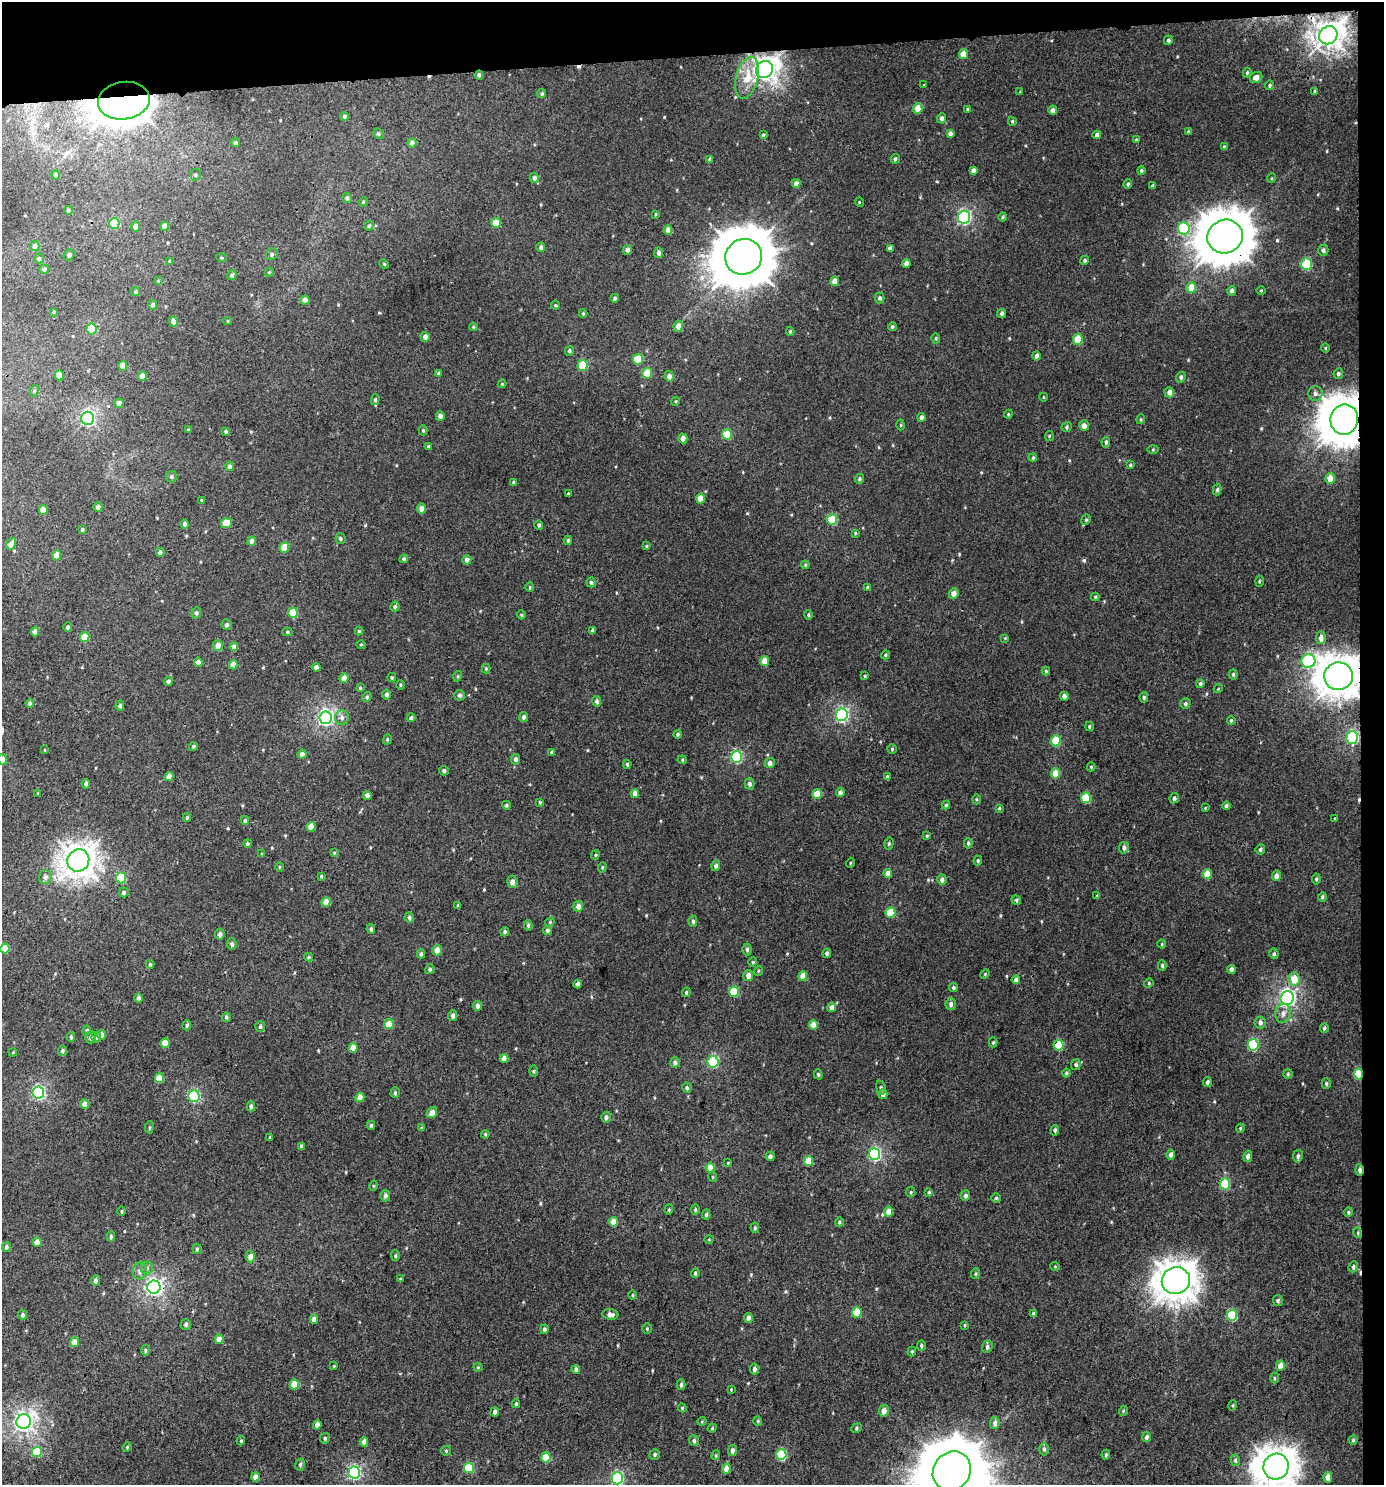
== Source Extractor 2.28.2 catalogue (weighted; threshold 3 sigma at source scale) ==
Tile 3 of 3 x 3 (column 3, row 1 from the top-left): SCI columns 2772-4153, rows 2971-4453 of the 4199 x 4457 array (HDU 1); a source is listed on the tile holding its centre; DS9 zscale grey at full resolution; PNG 1386 x 1487 px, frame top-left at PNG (2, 2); each listed source drawn as its Kron ellipse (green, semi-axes under 4 px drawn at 4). Shown black and unused: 5% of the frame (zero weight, under 3 of 4 exposures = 1% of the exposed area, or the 3 px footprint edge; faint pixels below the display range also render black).
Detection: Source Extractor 2.28.2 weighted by HDU 2 'WHT'; one run over the whole footprint, this tile lists its part. Background 0.0069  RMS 0.0042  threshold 0.0189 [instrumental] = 3 sigma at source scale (4.5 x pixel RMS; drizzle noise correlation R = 1.50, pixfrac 1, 0.0396/0.0396 arcsec/px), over >= 5 px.
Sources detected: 507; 1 inside a brighter object's white glare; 5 cosmic-ray / hot-pixel residue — neither listed nor drawn; of the other 501, all 500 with FLUX_AUTO >= 0.272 (the completeness limit of this list) listed and drawn (1 fainter detections not listed), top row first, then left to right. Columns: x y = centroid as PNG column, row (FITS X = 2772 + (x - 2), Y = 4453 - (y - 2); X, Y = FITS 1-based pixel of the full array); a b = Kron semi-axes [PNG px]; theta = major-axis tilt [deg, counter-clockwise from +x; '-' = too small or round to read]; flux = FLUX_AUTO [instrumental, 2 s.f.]
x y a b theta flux
1328 35 9 8 - 330
1168 40 4 4 - 0.83
963 54 5 4 - 4.3
764 69 9 8 - 270
1247 73 5 4 - 0.66
479 75 4 4 - 0.98
1256 77 6 5 - 2.7
747 78 21 11 76 7.9
924 85 3 2 - 0.27
1270 85 5 4 - 0.6
1315 91 3 3 - 0.43
1020 92 3 3 - 0.31
542 94 4 4 - 0.69
124 101 26 18 9 1200
918 108 5 4 - 4.6
967 109 4 3 - 0.39
1053 110 4 4 - 2.1
344 116 4 4 - 1
942 118 5 4 - 1.2
1012 121 4 3 - 0.54
1188 131 4 4 - 0.37
378 134 5 4 - 0.7
950 134 4 4 - 1.5
763 135 4 3 - 0.74
1097 135 4 4 - 1.6
1136 140 4 3 - 0.48
236 143 4 4 - 0.94
412 143 4 4 - 2.1
1224 146 4 3 - 0.37
710 159 4 3 - 0.93
895 159 5 4 - 0.9
973 170 4 4 - 1.6
1141 171 4 4 - 0.7
55 175 4 4 - 0.9
195 175 6 5 - 0.83
534 178 5 4 - 1.4
1272 178 5 3 - 0.37
796 183 4 4 - 2
1128 184 5 4 - 0.8
1152 186 4 3 - 0.66
347 198 5 4 - 1.1
363 202 5 3 - 0.44
859 202 5 3 - 0.32
68 210 4 4 - 0.78
656 214 4 3 - 0.37
964 217 6 6 - 68
1003 217 4 4 - 0.49
114 223 5 5 - 17
496 223 5 4 - 5.9
136 226 5 4 - 1.6
165 226 4 4 - 3.3
369 226 5 4 - 0.74
1184 228 6 5 - 25
668 230 5 4 - 2.8
1225 237 18 16 22 1700
35 246 5 4 - 1.5
541 247 5 4 - 1.2
890 248 4 4 - 1.3
627 250 5 4 - 1.7
1323 250 5 5 - 1.1
659 253 5 4 - 1.3
272 254 6 5 - 0.92
69 255 6 5 - 1.1
744 257 19 17 30 2400
221 258 5 3 - 0.41
39 259 5 4 - 0.98
1085 260 5 4 - 0.67
170 261 4 4 - 0.45
906 263 4 4 - 2.4
384 264 5 4 - 0.51
1306 264 6 5 - 20
44 269 5 4 - 0.89
269 272 4 4 - 0.47
232 275 5 4 - 0.88
158 281 4 4 - 0.39
835 281 5 4 - 3.8
1191 288 5 5 - 5.7
1261 290 4 3 - 0.32
1232 291 5 4 - 1.1
136 292 4 4 - 0.74
615 298 4 4 - 0.83
880 298 5 5 - 1
305 300 4 4 - 2.2
152 305 5 4 - 0.89
555 305 4 4 - 0.46
53 312 3 3 - 0.43
583 313 4 3 - 0.48
1001 313 4 4 - 0.89
228 321 4 3 - 0.37
173 322 5 4 - 2
678 326 5 4 - 2.7
473 327 4 3 - 0.51
892 327 4 4 - 0.72
92 329 5 5 - 16
790 331 4 3 - 0.53
425 337 5 4 - 1.9
936 338 5 4 - 0.5
1078 339 5 4 - 9.8
1325 348 5 3 - 0.39
569 351 5 4 - 0.71
1036 356 4 4 - 1.4
638 359 5 5 - 8
582 365 5 5 - 16
123 366 5 4 - 4.4
439 373 4 3 - 0.54
647 373 5 4 - 9.7
1338 374 5 5 - 1
59 375 5 4 - 6.8
142 376 4 4 - 3.8
669 376 5 4 - 1.6
1181 377 5 4 - 0.86
502 384 4 4 - 0.42
34 391 6 4 73 0.46
1169 392 5 5 - 2.1
1315 394 7 7 - 1.4
1043 397 4 3 - 0.31
375 400 5 4 - 0.68
676 401 4 3 - 0.38
119 403 4 4 - 1.6
1008 414 4 4 - 0.43
440 416 4 4 - 1.7
921 417 4 3 - 1.5
87 418 6 6 - 89
1141 419 5 3 - 0.42
1344 419 15 14 - 1100
901 425 5 3 - 0.43
1084 426 5 4 - 2.2
1067 427 5 4 - 0.66
188 430 4 4 - 0.41
423 430 5 4 - 0.53
226 431 4 4 - 0.77
727 434 5 5 - 10
1049 436 5 4 - 0.45
683 438 5 4 - 3.1
1106 442 5 4 - 0.8
428 446 3 3 - 0.47
1153 450 5 4 - 0.44
1033 458 4 3 - 0.59
1130 465 4 3 - 0.47
229 466 5 4 - 1.2
171 477 6 5 - 0.93
1330 478 5 5 - 3.8
859 479 5 4 - 0.57
514 482 4 4 - 0.93
1217 490 6 4 73 0.69
568 494 3 3 - 0.36
700 498 5 4 - 4.5
202 500 3 2 - 0.32
98 507 4 4 - 1.2
422 509 5 4 - 2.6
43 510 5 4 - 4.3
832 520 5 5 - 16
1086 520 5 4 - 0.61
226 523 5 5 - 6.8
185 524 4 4 - 1.1
539 525 4 4 - 0.78
82 530 4 3 - 0.63
855 533 3 3 - 0.41
340 539 5 5 - 0.76
568 540 4 4 - 0.73
252 541 4 4 - 1.9
11 544 6 4 63 3.5
646 546 4 4 - 0.46
284 548 5 4 - 9.1
160 552 4 4 - 1.5
57 555 5 4 - 5.6
404 559 4 4 - 0.69
467 560 4 4 - 2.3
805 565 4 4 - 0.49
1259 581 5 3 - 0.44
591 582 5 5 - 0.99
530 587 5 3 - 0.43
867 587 4 3 - 0.42
954 594 5 5 - 2.7
1095 597 4 4 - 0.49
395 606 5 4 - 0.86
196 613 5 5 - 0.88
293 613 5 5 - 12
521 615 4 4 - 0.52
808 615 4 4 - 0.57
227 625 5 5 - 0.81
68 627 5 4 - 0.88
359 631 4 4 - 0.51
593 631 4 3 - 1.4
35 632 4 4 - 2.9
287 632 5 4 - 0.71
85 637 5 4 - 6.9
1005 638 4 4 - 0.35
1321 638 6 5 - 2
361 644 5 3 - 0.41
218 646 5 5 - 3.3
234 647 4 4 - 1.8
885 655 5 3 - 0.57
765 661 5 4 - 5.9
1308 661 7 6 - 49
198 662 4 4 - 1.7
233 665 4 4 - 3.5
316 667 4 4 - 1.4
486 668 5 4 - 0.51
1046 671 4 4 - 0.55
1233 674 5 4 - 0.66
458 676 5 3 - 0.43
865 676 4 3 - 0.45
1339 676 14 14 - 710
344 678 5 4 - 3.2
392 678 4 3 - 0.5
168 681 4 4 - 1.1
1200 684 4 4 - 0.79
400 685 5 3 - 0.45
360 688 4 4 - 0.56
1218 689 4 3 - 0.32
387 695 5 4 - 1.3
459 695 5 5 - 0.98
1064 696 4 4 - 1.6
367 697 5 4 - 0.67
1144 697 5 4 - 0.72
597 701 5 4 - 0.99
30 703 4 4 - 0.99
1185 704 5 5 - 0.8
120 706 5 4 - 0.88
842 715 6 6 - 67
523 717 5 4 - 1.1
326 718 6 6 - 95
342 718 7 7 - 1.5
411 718 4 4 - 0.71
1231 720 4 3 - 0.5
1089 727 4 3 - 0.51
677 734 4 4 - 0.57
1352 737 6 5 - 47
387 739 5 4 - 0.48
1056 741 5 5 - 14
194 746 4 4 - 0.65
892 749 4 4 - 0.45
45 750 4 2 - 0.34
552 752 4 4 - 0.78
302 754 4 4 - 1.9
736 757 6 5 - 39
2 759 5 4 - 1.9
516 759 5 4 - 1.2
682 760 5 4 - 0.53
770 763 5 5 - 1.9
627 764 4 3 - 0.62
1091 767 4 4 - 0.56
444 771 5 4 - 0.79
1055 773 5 4 - 5.9
169 777 4 4 - 3.2
887 777 4 3 - 0.74
86 784 4 4 - 1.1
750 784 5 5 - 1
38 793 3 2 - 0.32
635 793 4 4 - 2.3
840 793 4 4 - 1.8
817 794 5 4 - 5.6
367 795 4 4 - 1.7
1086 798 5 5 - 12
1174 798 5 4 - 1.3
977 799 5 3 - 0.42
540 802 4 3 - 0.47
506 805 4 4 - 0.69
946 805 4 4 - 0.65
1226 806 4 4 - 0.85
999 808 4 3 - 0.47
1205 808 4 3 - 0.37
187 817 4 4 - 0.41
1335 819 4 3 - 0.51
245 821 4 4 - 0.82
311 827 5 4 - 4.7
927 836 4 4 - 0.42
247 843 4 4 - 0.64
889 843 6 4 76 0.67
968 843 5 4 - 0.68
1124 848 6 5 - 1.3
1260 849 5 4 - 0.74
334 853 4 3 - 0.41
262 854 3 3 - 0.36
595 855 4 4 - 0.48
78 860 11 10 - 400
978 861 5 4 - 0.56
850 863 5 3 - 0.39
716 866 5 4 - 0.97
279 867 5 3 - 0.38
602 867 5 4 - 0.58
888 873 4 4 - 3.3
1207 874 5 4 - 5.9
321 876 4 3 - 0.51
1276 876 5 4 - 2
45 877 7 6 - 1.5
121 878 5 5 - 18
1316 879 5 4 - 0.66
942 880 5 4 - 1.5
512 882 6 5 - 2.3
124 892 5 4 - 0.91
1097 896 4 4 - 0.52
1322 897 5 4 - 0.75
1016 900 5 4 - 0.64
326 902 5 4 - 4.4
458 906 4 3 - 0.77
578 906 5 5 - 2.5
890 913 5 5 - 12
409 917 5 4 - 0.9
693 921 5 4 - 0.94
550 922 5 4 - 0.49
528 925 5 4 - 0.77
371 929 5 4 - 0.79
547 930 4 4 - 0.94
505 932 4 4 - 0.83
220 934 5 4 - 1.5
232 944 5 5 - 1
1162 944 4 4 - 0.42
5 948 5 4 - 7.3
747 949 6 4 90 0.85
437 950 5 5 - 2.9
827 953 5 4 - 0.91
421 954 4 4 - 0.93
1274 954 5 4 - 0.78
309 957 4 4 - 0.5
753 962 4 4 - 0.48
150 964 4 3 - 0.65
1162 965 5 4 - 0.78
430 969 5 4 - 0.78
1231 969 4 4 - 1.9
758 971 5 3 - 0.44
985 974 5 4 - 0.45
748 975 5 5 - 2.2
803 976 5 4 - 4.8
1294 979 6 5 - 6.3
1016 980 4 4 - 1.6
1149 983 5 4 - 0.42
577 984 4 3 - 1.3
953 988 4 4 - 0.66
686 992 4 3 - 0.56
734 992 5 5 - 14
138 998 4 4 - 1.1
1287 998 7 6 - 110
951 1004 6 5 - 1.3
477 1006 5 4 - 1.4
832 1007 5 4 - 2.1
1283 1013 10 7 78 2
453 1016 5 4 - 1.3
226 1017 5 4 - 0.77
1260 1022 6 5 - 1.4
389 1024 5 5 - 4.3
187 1025 5 4 - 0.73
813 1025 4 4 - 5.5
260 1026 5 5 - 0.86
1324 1028 5 4 - 0.67
87 1030 5 4 - 0.67
101 1035 4 4 - 2.3
71 1037 5 4 - 0.62
91 1037 6 5 - 1.2
96 1037 5 4 - 0.69
993 1042 5 4 - 0.66
165 1043 4 4 - 6.1
1059 1045 5 5 - 12
1253 1045 6 5 - 29
353 1048 5 4 - 5.4
62 1051 5 4 - 0.88
13 1052 4 3 - 0.36
504 1058 4 4 - 3
675 1062 5 5 - 1.2
713 1062 6 5 - 33
1076 1065 5 5 - 0.83
534 1071 5 3 - 0.51
1066 1073 4 4 - 0.61
818 1074 5 4 - 0.61
1288 1074 5 4 - 0.6
1359 1074 5 4 - 18
159 1078 5 4 - 8.2
1207 1082 5 4 - 0.89
1326 1083 5 4 - 0.61
687 1088 5 4 - 0.66
881 1088 7 4 -81 0.81
38 1093 6 6 - 62
395 1093 5 4 - 0.65
883 1094 5 4 - 2
194 1096 5 5 - 40
360 1098 5 4 - 3.6
85 1104 4 4 - 2.7
251 1106 5 4 - 1.3
432 1113 6 5 - 2.6
606 1117 5 5 - 1.3
371 1125 4 4 - 0.56
149 1127 6 3 82 0.5
422 1128 4 3 - 0.67
1240 1128 4 4 - 0.44
1055 1130 5 4 - 0.81
485 1134 4 4 - 0.47
270 1138 4 3 - 0.49
301 1146 4 3 - 0.9
874 1154 6 6 - 52
1171 1154 5 4 - 1.6
770 1156 5 4 - 1.2
1248 1156 6 4 78 1.6
1298 1156 6 5 - 0.9
809 1161 5 4 - 6.3
728 1163 4 3 - 0.34
710 1168 5 4 - 5.6
1359 1170 5 3 - 1
713 1177 5 3 - 0.45
1225 1184 5 5 - 21
373 1186 5 3 - 0.39
911 1192 5 4 - 0.46
929 1192 4 4 - 0.55
385 1196 5 5 - 1.4
965 1196 5 4 - 1.1
996 1198 4 4 - 0.53
669 1210 5 4 - 0.51
695 1210 5 4 - 0.64
122 1211 5 3 - 0.43
889 1212 5 4 - 4
1348 1212 5 4 - 0.54
706 1214 5 4 - 0.74
614 1222 5 4 - 4.5
839 1222 4 4 - 0.51
755 1228 5 4 - 0.63
1358 1233 5 3 - 0.44
111 1236 5 4 - 0.74
709 1239 4 3 - 0.33
37 1242 4 4 - 4.7
6 1247 5 4 - 0.85
197 1249 5 4 - 0.65
250 1256 6 4 89 2.6
395 1256 5 4 - 0.66
1055 1266 5 3 - 0.32
1353 1267 5 4 - 0.84
147 1268 6 6 - 1
140 1271 8 7 - 1.7
695 1273 4 4 - 0.64
975 1274 5 3 - 0.53
400 1279 4 3 - 0.4
95 1280 5 4 - 1.2
1176 1281 14 13 - 620
154 1287 6 6 - 110
633 1295 5 3 - 0.43
1278 1300 5 5 - 0.71
857 1312 5 4 - 11
610 1314 8 5 -6 1.7
1033 1314 4 3 - 0.84
23 1315 5 4 - 0.78
1232 1315 5 5 - 18
748 1318 5 4 - 2.5
314 1319 4 4 - 2.9
186 1324 5 5 - 0.98
965 1325 4 3 - 0.41
544 1329 5 4 - 1.1
647 1329 5 4 - 0.49
219 1339 4 4 - 4
74 1342 5 4 - 4
921 1345 5 4 - 0.65
987 1347 6 5 - 0.97
145 1350 5 3 - 0.55
912 1351 5 4 - 0.55
334 1366 4 4 - 0.32
1280 1366 5 4 - 2.6
478 1367 4 4 - 0.44
754 1369 5 4 - 1.1
576 1370 4 4 - 1.2
1274 1378 5 3 - 0.44
294 1384 5 4 - 6.2
681 1385 5 4 - 0.88
731 1390 3 3 - 0.28
516 1404 4 3 - 0.52
1233 1405 5 3 - 0.41
682 1408 4 4 - 0.46
884 1411 6 5 - 2.3
1123 1411 5 3 - 0.4
495 1412 5 4 - 1.2
702 1421 4 3 - 0.35
758 1421 5 4 - 0.47
24 1422 7 7 - 150
995 1423 6 4 86 1.4
317 1425 4 4 - 2.4
712 1428 5 4 - 0.49
857 1428 5 4 - 0.63
1146 1437 5 4 - 0.92
325 1438 5 5 - 0.77
694 1440 5 5 - 0.8
1353 1440 4 4 - 0.58
241 1441 4 3 - 0.43
364 1442 4 4 - 3
127 1447 5 3 - 0.39
1044 1449 6 4 90 0.92
446 1451 5 4 - 0.61
732 1451 5 4 - 1.6
37 1452 5 5 - 15
655 1454 5 5 - 0.8
716 1455 5 3 - 0.38
781 1455 5 5 - 23
1106 1455 5 4 - 0.59
546 1457 5 4 - 9.7
1235 1460 6 4 -79 0.7
300 1465 6 4 74 0.76
1276 1466 13 12 - 570
469 1468 5 5 - 17
726 1469 5 4 - 3.7
952 1471 20 18 51 3200
354 1472 6 5 - 61
256 1477 4 4 - 3.2
1328 1477 5 4 - 2.5
617 1478 6 5 - 43
Overlapping masked pixels (flux is a lower limit): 12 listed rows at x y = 1328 35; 479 75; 124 101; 1225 237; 744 257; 1344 419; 1339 676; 1059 1045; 1359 1074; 1359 1170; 154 1287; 354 1472
Isophote crosses this tile's border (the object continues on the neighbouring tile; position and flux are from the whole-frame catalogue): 4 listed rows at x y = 2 759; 1276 1466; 952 1471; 617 1478